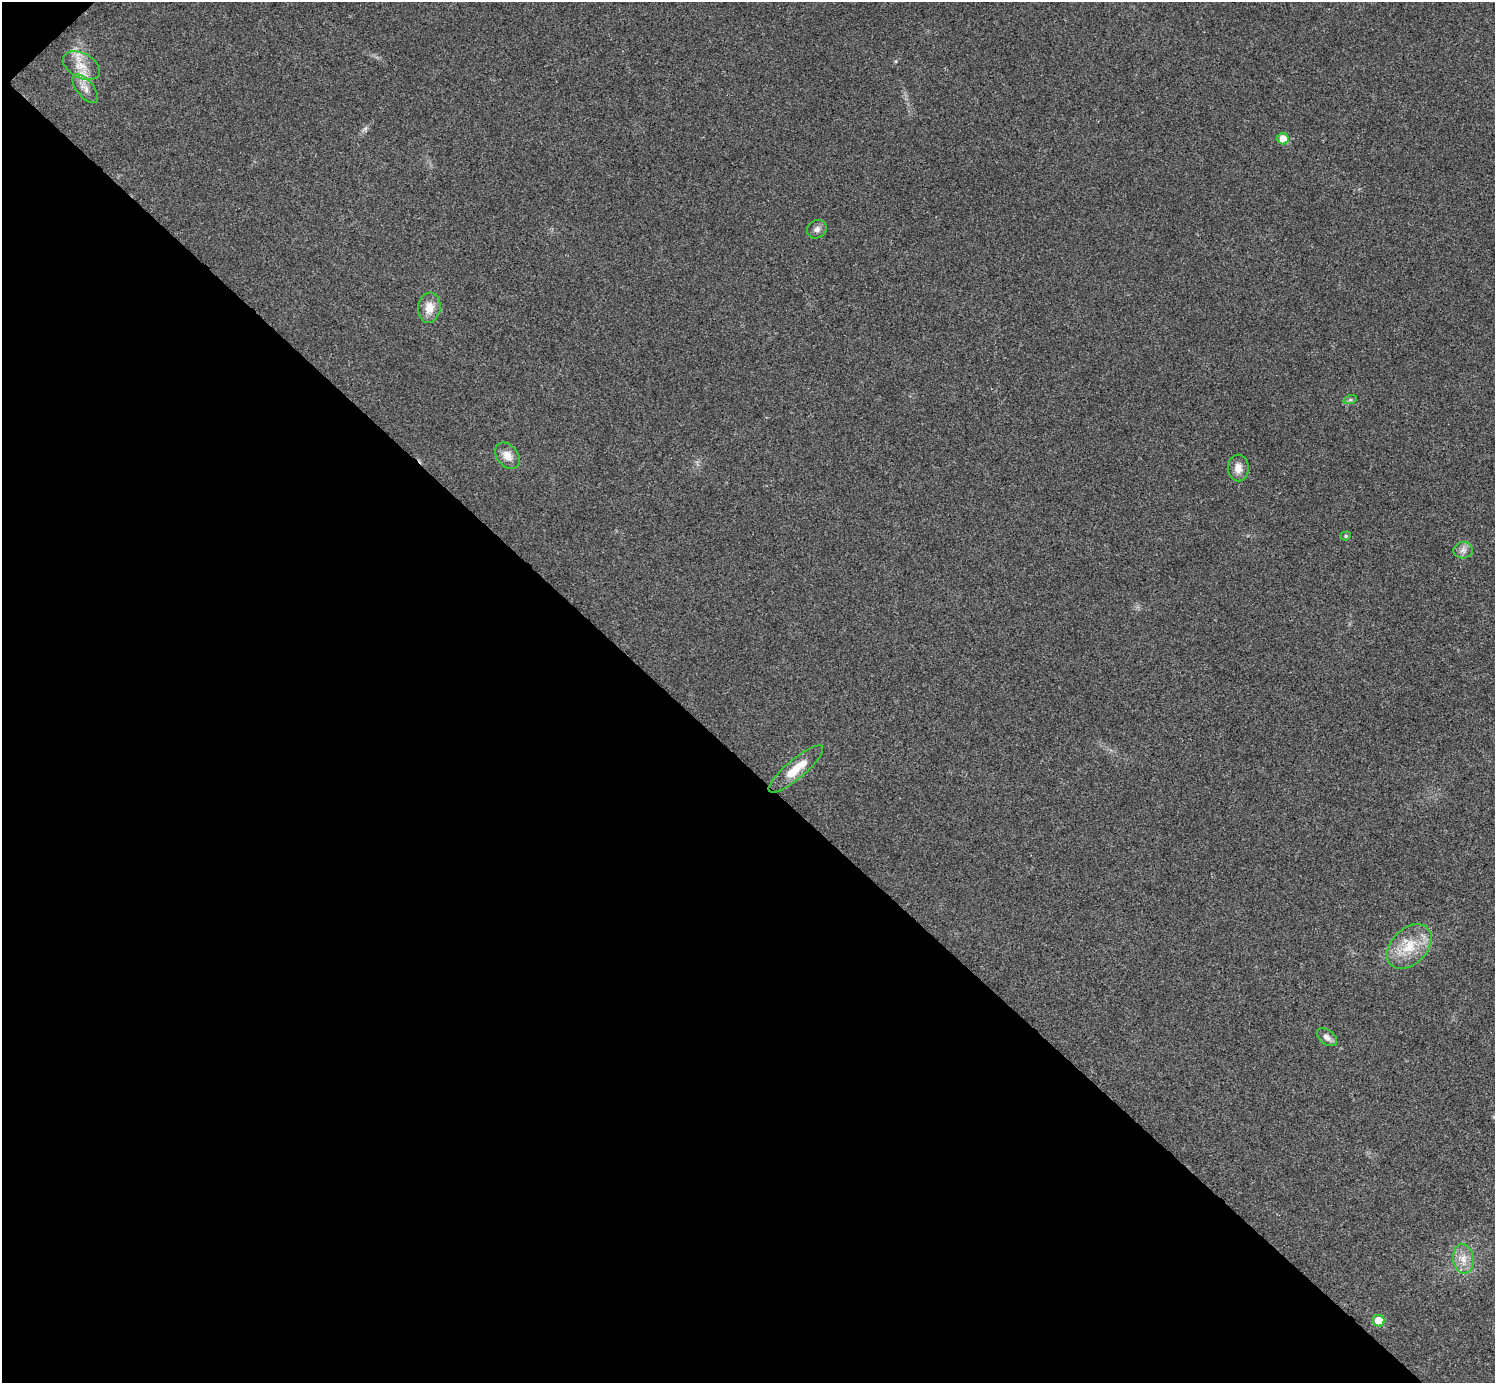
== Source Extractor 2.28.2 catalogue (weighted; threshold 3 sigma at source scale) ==
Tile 9 of 4 x 4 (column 1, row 3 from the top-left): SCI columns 7-1499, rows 1682-3062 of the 5991 x 5991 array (HDU 1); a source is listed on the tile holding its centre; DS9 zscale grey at full resolution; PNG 1497 x 1385 px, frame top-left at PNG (2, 2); each listed source drawn as its Kron ellipse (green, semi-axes under 4 px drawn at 4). Shown black and unused: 45% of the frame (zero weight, under 3 of 4 exposures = <1% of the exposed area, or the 3 px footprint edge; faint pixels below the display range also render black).
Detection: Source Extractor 2.28.2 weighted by HDU 2 'WHT'; one run over the whole footprint, this tile lists its part. Background 0.0218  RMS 0.0053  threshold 0.0241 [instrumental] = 3 sigma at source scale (4.5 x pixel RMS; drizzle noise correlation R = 1.50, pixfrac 1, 0.05/0.05 arcsec/px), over >= 5 px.
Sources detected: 15; all 15 listed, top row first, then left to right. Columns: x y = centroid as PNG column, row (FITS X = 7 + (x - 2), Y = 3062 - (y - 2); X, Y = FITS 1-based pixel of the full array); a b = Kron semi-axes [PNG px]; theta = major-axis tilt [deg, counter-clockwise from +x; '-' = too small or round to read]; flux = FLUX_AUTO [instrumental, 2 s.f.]
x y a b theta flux
81 66 20 12 -28 8.1
85 89 17 8 -50 4
1283 139 6 5 - 9.3
817 229 10 8 35 2.4
429 308 15 11 82 7
1350 400 7 4 18 0.88
507 456 15 10 -51 5
1238 468 13 10 -89 4.4
1346 536 5 4 - 0.75
1463 550 9 8 - 2.6
796 769 34 9 40 11
1409 946 26 17 45 16
1327 1037 11 7 -38 2.6
1463 1259 15 10 -82 5.9
1379 1321 6 5 - 12